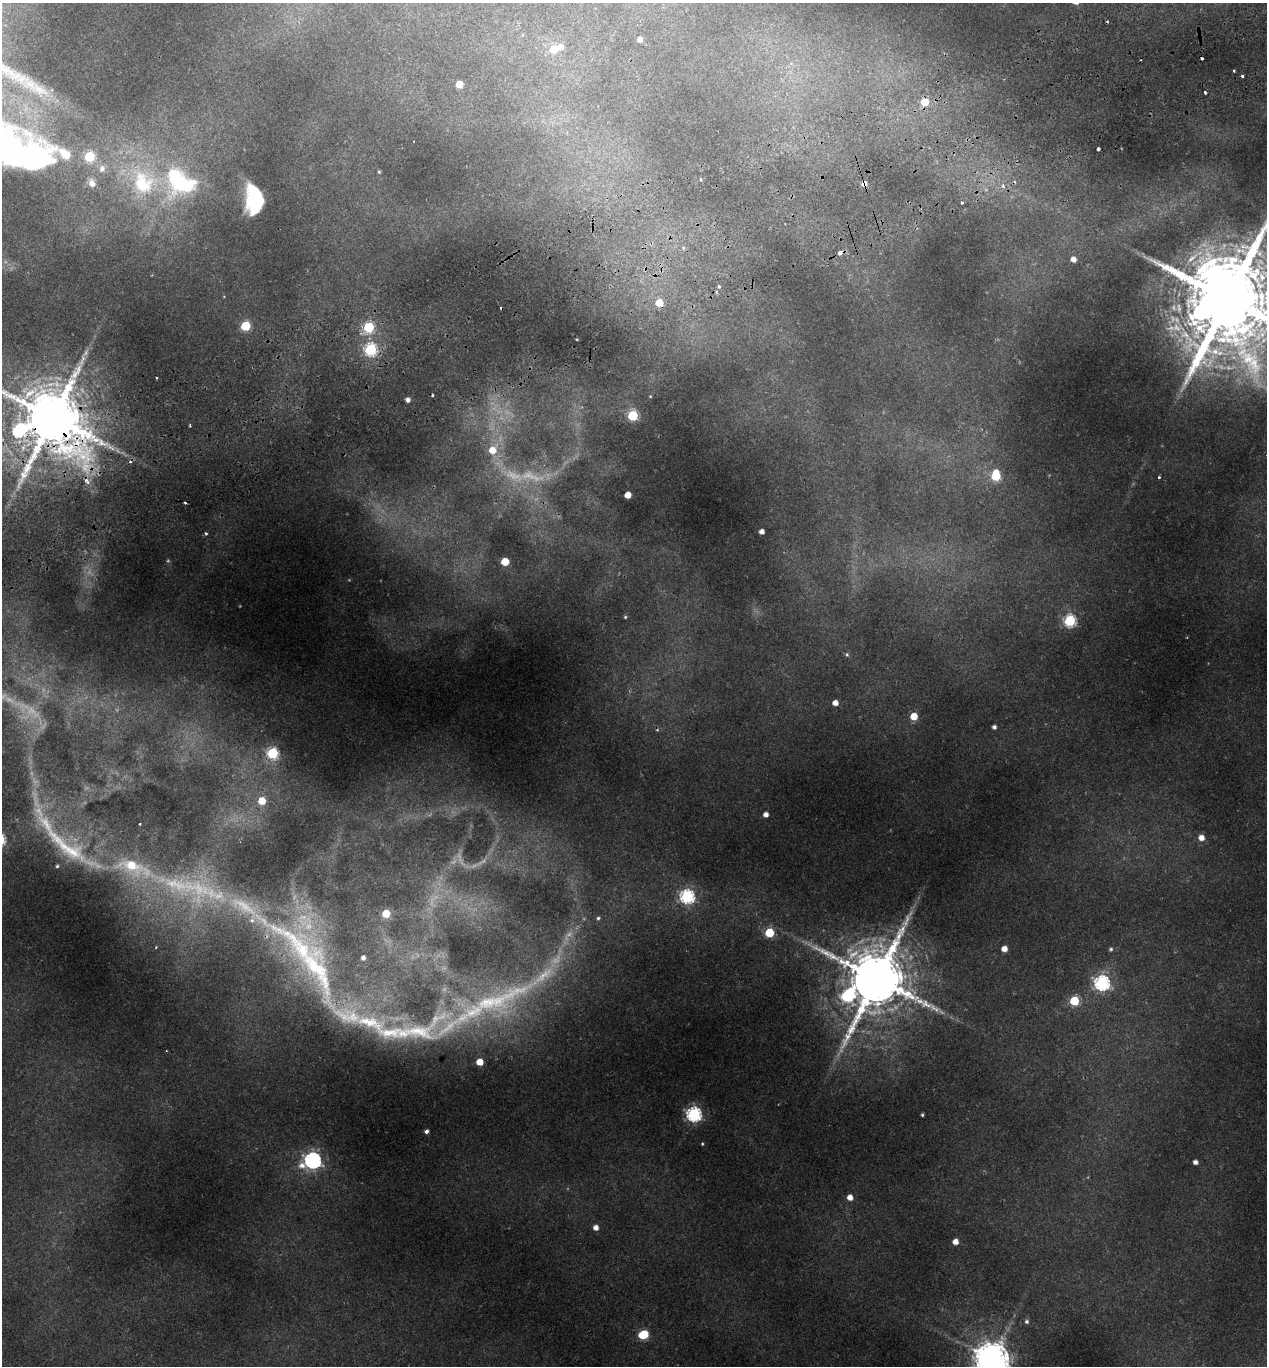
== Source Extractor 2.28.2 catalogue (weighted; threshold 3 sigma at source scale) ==
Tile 10 of 4 x 4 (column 2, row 3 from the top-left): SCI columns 1394-2658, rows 1425-2788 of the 5369 x 5573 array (HDU 1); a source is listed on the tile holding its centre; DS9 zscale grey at full resolution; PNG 1269 x 1368 px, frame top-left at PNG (2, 3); no overlay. Shown black and unused: <1% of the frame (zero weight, under 2 of 3 exposures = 4% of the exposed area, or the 3 px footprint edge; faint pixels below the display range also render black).
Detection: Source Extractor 2.28.2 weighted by HDU 2 'WHT'; one run over the whole footprint, this tile lists its part. Background 0.0406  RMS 0.0035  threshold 0.0158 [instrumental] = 3 sigma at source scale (4.5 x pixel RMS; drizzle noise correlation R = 1.50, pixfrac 1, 0.0396/0.0396 arcsec/px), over >= 5 px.
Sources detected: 131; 28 too faint to see at this stretch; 2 inside a brighter object's white glare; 10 cosmic-ray / hot-pixel residue — not listed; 8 inside a brighter listed object's ellipse — not listed separately; the other 83 listed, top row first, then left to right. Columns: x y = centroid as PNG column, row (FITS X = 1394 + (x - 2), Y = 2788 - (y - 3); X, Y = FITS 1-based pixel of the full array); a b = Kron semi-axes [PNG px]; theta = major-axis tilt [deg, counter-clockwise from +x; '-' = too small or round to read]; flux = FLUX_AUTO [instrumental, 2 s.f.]
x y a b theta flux
640 39 4 4 - 2.2
560 47 7 6 - 2.3
554 49 6 5 - 8.9
791 63 7 4 0 0.71
1234 71 3 2 - 0.57
1242 76 3 3 - 1.4
459 84 5 5 - 6.9
40 90 34 16 -27 11
1205 92 4 3 - 2.2
925 102 6 6 - 7.6
1098 149 4 3 - 1.7
89 156 6 6 - 25
102 169 11 9 74 2
379 172 3 3 - 0.43
176 179 42 28 -87 32
701 180 3 3 - 1.3
92 183 11 8 -68 2.1
143 183 35 28 -66 26
864 183 7 6 - 1.8
1003 186 7 5 -47 1.1
254 200 26 14 -84 30
962 202 3 3 - 0.64
1073 259 5 5 - 2.7
719 287 5 4 - 0.6
1228 299 31 23 -80 6800
659 303 6 5 - 7.8
245 326 6 5 - 21
369 327 6 6 - 32
577 339 3 2 - 0.26
370 349 6 6 - 48
157 378 3 2 - 0.28
650 396 3 3 - 0.26
408 400 4 4 - 1.6
632 416 6 5 - 29
53 418 21 18 -60 3400
492 450 9 8 - 6.3
996 476 7 5 87 21
1159 477 3 3 - 0.67
87 481 11 6 -48 2.4
628 495 5 5 - 5.2
761 531 4 4 - 2
206 533 4 4 - 0.61
505 562 5 5 - 11
625 617 3 3 - 0.42
1070 621 6 6 - 44
847 655 6 6 - 0.68
835 703 5 4 - 2.9
914 716 5 5 - 7.5
994 727 4 4 - 1.2
272 753 6 6 - 39
262 801 6 6 - 7.8
766 814 4 4 - 2.1
1201 838 6 6 - 3.1
65 846 109 21 -35 33
57 866 4 4 - 0.53
133 867 56 20 -20 29
687 896 6 6 - 76
386 914 5 5 - 11
598 918 4 4 - 0.62
769 933 5 5 - 20
156 947 4 2 - 0.32
300 947 102 34 -44 65
1004 949 5 5 - 3.3
1111 949 5 5 - 0.7
363 958 4 4 - 1.3
876 979 19 17 75 3100
1102 983 7 6 - 92
497 1000 126 31 21 65
1074 1001 5 5 - 22
370 1022 58 20 -19 24
479 1062 5 5 - 6.2
694 1114 6 6 - 89
922 1115 3 3 - 0.43
427 1131 5 5 - 1.2
702 1144 4 3 - 0.37
313 1160 8 7 - 130
1195 1162 4 4 - 1.6
850 1197 5 5 - 3.1
596 1228 5 5 - 2.4
955 1242 5 5 - 3.3
1026 1321 6 5 - 0.96
643 1335 7 5 22 22
992 1359 10 9 - 810
Overlapping masked pixels (flux is a lower limit): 3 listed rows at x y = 864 183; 53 418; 300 947
Isophote crosses this tile's border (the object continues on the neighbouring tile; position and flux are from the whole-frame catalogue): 3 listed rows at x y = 1228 299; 53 418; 992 1359